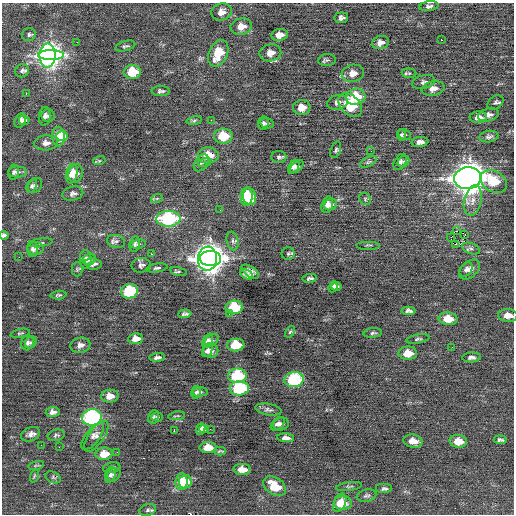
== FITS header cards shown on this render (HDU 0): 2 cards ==
NAXIS1  =                  512 / Axis length
NAXIS2  =                  512 / Axis length

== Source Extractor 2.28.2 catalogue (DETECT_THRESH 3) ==
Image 512 x 512 px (HDU 0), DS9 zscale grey, 1 PNG px = 1 image px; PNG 516 x 516 px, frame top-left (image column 1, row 512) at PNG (2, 3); each listed source drawn as its Kron ellipse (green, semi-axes under 4 px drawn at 4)
Background 0.0136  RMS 0.74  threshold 2.23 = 3 sigma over >= 5 px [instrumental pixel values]
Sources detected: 182; all 182 listed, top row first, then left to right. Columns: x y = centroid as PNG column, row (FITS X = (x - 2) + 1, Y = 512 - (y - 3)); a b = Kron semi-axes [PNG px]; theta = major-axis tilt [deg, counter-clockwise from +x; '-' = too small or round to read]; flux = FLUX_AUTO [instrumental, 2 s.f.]
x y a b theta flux
429 6 9 5 7 140
221 12 10 8 17 350
341 18 7 5 7 150
241 27 11 8 8 480
29 35 7 6 - 100
279 35 8 6 8 380
442 40 3 2 - 120
77 42 2 2 - 71
380 43 8 6 13 250
125 46 10 5 16 110
218 53 14 9 65 1200
270 53 11 8 9 400
51 55 13 5 1 12000
47 56 12 8 89 19000
327 60 9 6 6 110
22 71 7 6 - 140
132 72 8 7 - 1300
353 73 11 8 13 430
409 73 7 5 -5 81
424 82 11 6 12 160
433 88 11 7 11 370
161 91 9 5 1 130
26 93 3 2 - 110
356 97 10 8 13 1500
337 102 10 7 15 180
495 103 9 6 34 130
350 105 14 9 -44 1700
302 107 9 7 6 540
488 115 11 6 15 240
45 116 9 6 84 150
48 116 6 6 - 140
478 117 8 6 2 350
20 120 7 5 64 230
24 120 5 4 - 140
194 120 8 4 9 91
211 120 3 2 - 73
263 123 6 5 - 120
267 123 7 5 -13 110
401 135 6 4 -84 91
405 135 6 5 - 83
59 136 10 6 -87 1000
62 136 6 4 -3 760
223 136 9 7 0 1400
489 136 9 5 9 150
420 142 8 5 7 260
46 143 12 7 3 290
336 150 8 5 71 110
371 151 3 3 - 23
208 155 10 8 5 1100
279 157 7 6 - 99
99 161 6 4 18 64
404 161 6 5 - 100
368 162 9 4 26 120
400 162 9 5 59 120
201 163 9 6 55 150
204 163 6 4 19 98
294 167 7 5 59 160
297 167 8 4 42 150
14 172 7 5 79 110
18 172 9 5 1 170
75 173 9 7 77 460
72 174 10 5 79 480
468 178 13 11 5 65000
494 181 14 10 -28 1400
32 186 7 5 65 96
35 186 8 6 48 130
73 193 10 7 13 170
250 196 8 6 -79 1200
246 197 9 6 86 1500
157 198 6 4 19 58
365 199 6 5 - 86
473 200 15 8 77 450
331 204 7 5 26 190
327 205 8 5 74 260
220 210 3 2 - 42
168 219 12 8 1 5500
457 231 2 2 - 81
4 235 4 4 - 120
465 235 3 2 - 190
451 238 4 2 - 59
116 241 9 6 -12 160
233 241 9 6 -77 150
41 243 12 4 8 95
135 244 8 5 82 120
138 244 7 5 9 110
455 244 3 3 - 220
369 245 12 2 0 63
36 248 8 6 -4 160
32 249 8 5 -89 150
471 249 9 5 -22 140
288 253 6 6 - 93
151 254 2 2 - 150
19 257 2 2 - 220
86 259 9 6 -89 170
89 259 7 5 18 140
207 259 12 9 84 33000
211 259 10 7 -4 26000
93 264 8 5 -9 170
141 265 9 7 8 170
157 268 11 4 9 120
77 269 7 5 -90 83
470 269 12 7 43 240
466 270 8 5 54 140
178 271 8 4 -14 89
250 272 10 5 -35 190
246 274 7 4 -30 170
310 278 7 3 7 120
333 287 5 4 - 150
337 287 5 4 - 110
130 291 8 7 - 3400
58 295 8 4 5 82
234 307 8 6 3 2300
408 311 7 4 3 150
185 314 6 4 4 120
229 314 3 3 - 60
508 315 10 6 -4 420
448 319 9 6 -5 840
290 332 6 4 53 69
20 333 9 3 12 67
373 333 9 4 4 110
136 339 7 5 8 390
418 339 12 4 10 100
208 341 7 4 67 140
211 341 8 5 30 160
31 342 6 5 - 100
27 343 7 6 - 130
80 345 10 7 13 240
236 345 8 6 5 1500
452 347 3 2 - 38
207 351 7 4 65 170
211 351 8 7 - 230
408 353 9 6 0 670
157 357 8 4 7 150
471 357 9 5 3 160
237 376 9 7 1 2600
294 380 10 7 9 3600
239 388 9 7 2 3500
196 392 6 4 78 110
200 392 7 4 4 100
110 396 9 6 4 430
268 409 13 5 -10 170
53 412 7 5 4 210
176 416 8 2 9 54
92 417 10 8 9 8200
153 417 7 5 69 87
157 417 6 4 -3 60
278 424 8 5 45 160
281 424 8 6 14 190
201 429 6 4 67 310
204 429 5 4 - 230
210 429 2 2 - 99
174 431 2 2 - 93
31 434 10 7 24 240
56 435 9 5 12 100
93 436 16 7 52 240
96 436 18 7 55 270
286 438 8 4 -4 200
500 440 6 4 -7 110
413 441 10 6 -11 460
458 441 9 6 -5 650
41 445 2 2 - 38
59 447 2 2 - 47
208 447 8 5 0 620
220 451 6 2 1 72
117 452 2 2 - 72
104 454 8 6 6 690
36 465 8 3 13 59
112 468 9 5 10 140
242 469 8 5 -3 500
110 475 8 5 70 150
114 475 7 6 - 130
34 476 7 4 71 72
53 477 8 5 -25 74
181 481 8 6 83 1200
185 482 6 6 - 910
275 486 12 8 -34 1100
349 486 13 3 7 94
384 489 8 5 0 140
367 496 10 6 10 150
340 503 9 6 65 610
343 503 9 7 -2 660
148 510 8 5 18 120
At the frame edge (FLAGS 8, measured only in part): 2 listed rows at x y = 4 235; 508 315